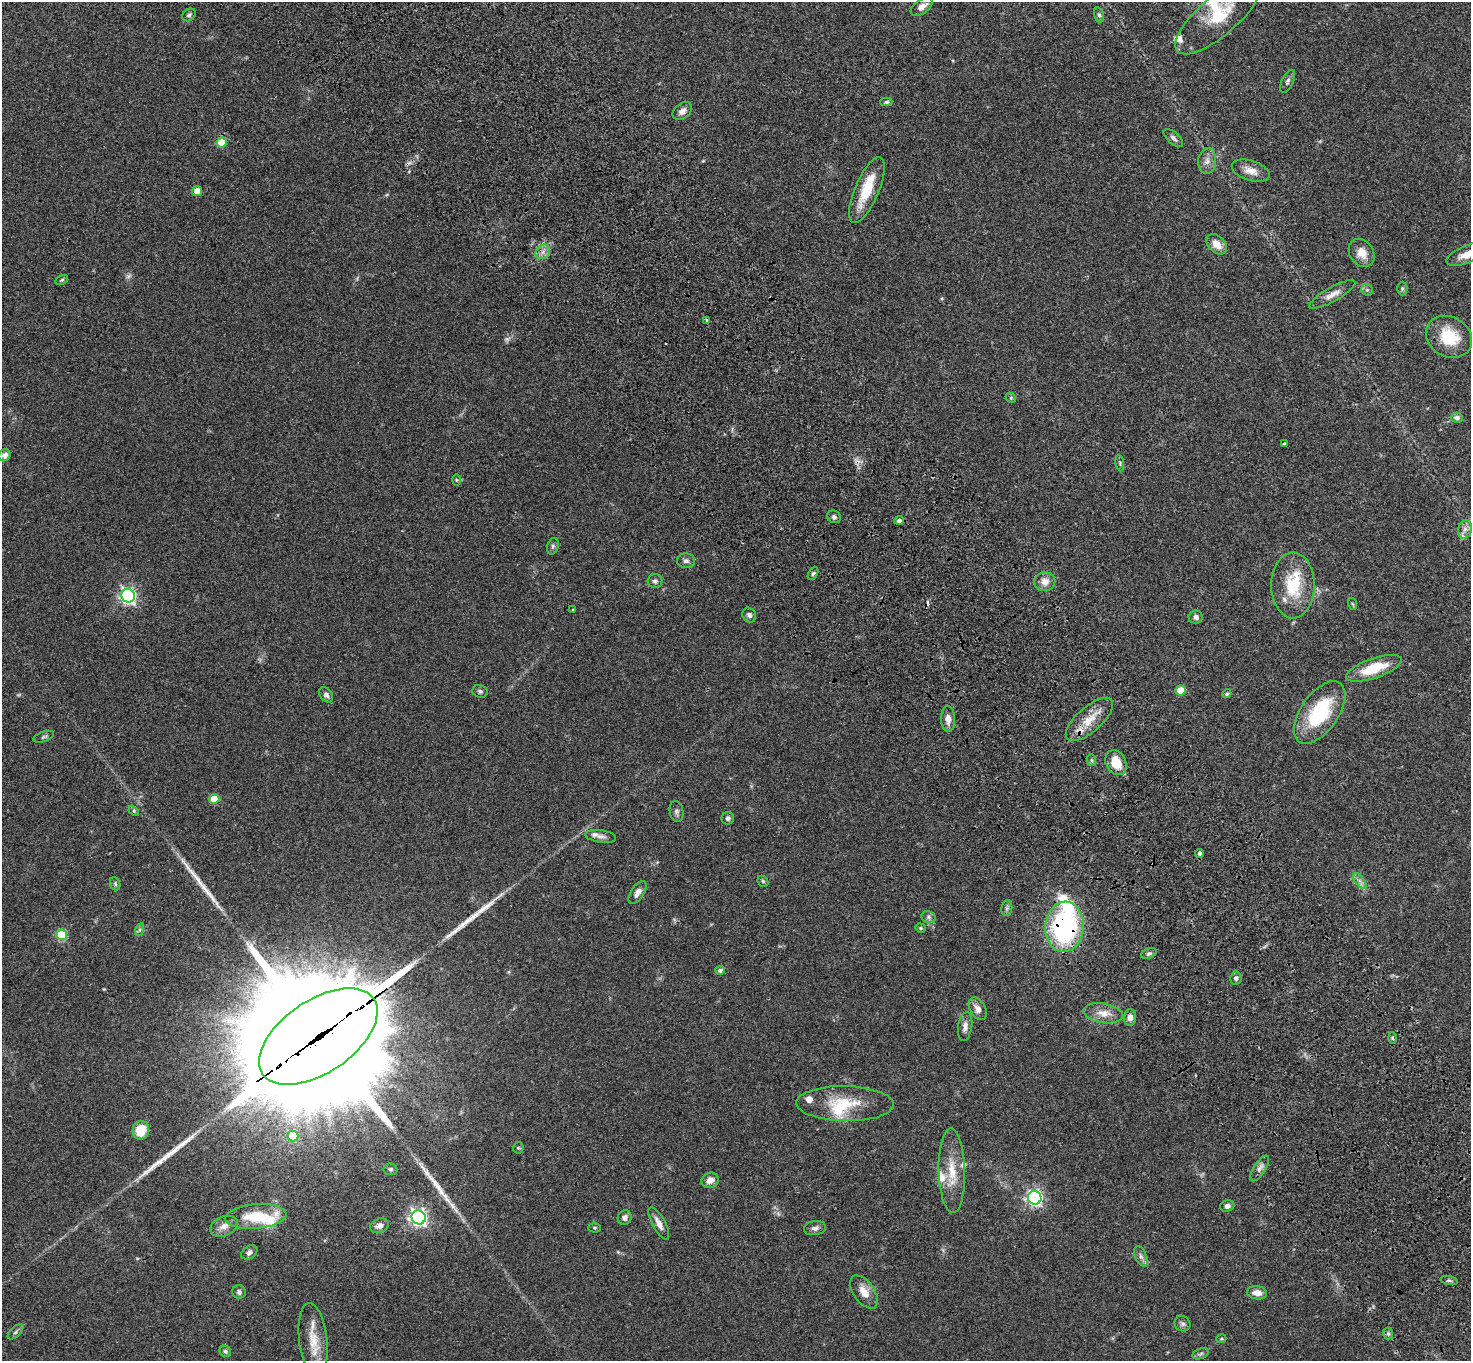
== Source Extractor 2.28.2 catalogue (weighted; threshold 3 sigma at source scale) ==
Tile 6 of 4 x 4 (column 2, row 2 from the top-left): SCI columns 1572-3040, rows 2958-4316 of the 6087 x 6054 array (HDU 1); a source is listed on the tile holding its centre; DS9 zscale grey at full resolution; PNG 1473 x 1363 px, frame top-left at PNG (2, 2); each listed source drawn as its Kron ellipse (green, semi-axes under 4 px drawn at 4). Shown black and unused: <1% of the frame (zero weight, under 3 of 4 exposures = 6% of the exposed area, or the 3 px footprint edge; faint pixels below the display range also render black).
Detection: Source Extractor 2.28.2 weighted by HDU 2 'WHT'; one run over the whole footprint, this tile lists its part. Background 0.0576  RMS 0.0056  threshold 0.0253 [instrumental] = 3 sigma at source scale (4.5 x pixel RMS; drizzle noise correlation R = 1.50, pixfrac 1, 0.05/0.05 arcsec/px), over >= 5 px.
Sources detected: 133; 2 too faint to see at this stretch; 3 cosmic-ray / hot-pixel residue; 4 long thin detections or spike segments (spike, bleed or trail) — neither listed nor drawn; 14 inside a brighter listed object's ellipse — not listed separately; the other 110 listed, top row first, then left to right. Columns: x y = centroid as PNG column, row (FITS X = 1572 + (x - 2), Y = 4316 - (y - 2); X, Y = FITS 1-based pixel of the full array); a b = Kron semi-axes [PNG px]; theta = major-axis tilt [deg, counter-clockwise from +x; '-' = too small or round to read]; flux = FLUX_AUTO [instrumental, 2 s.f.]
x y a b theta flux
921 7 12 7 35 3.9
189 15 7 5 36 1.1
1099 15 8 5 -74 1.1
1218 16 54 19 41 30
1287 81 12 5 64 1.6
886 102 6 4 0 1
682 111 11 7 36 3
1173 138 12 6 -41 1.8
222 143 5 5 - 15
1207 161 13 9 84 3.5
1251 171 19 10 -17 5.4
867 190 35 12 67 17
197 191 5 5 - 6.6
1217 244 12 8 -45 6.2
543 252 8 6 45 2.4
1362 253 15 12 -55 6.2
1466 254 21 9 23 6.5
62 280 7 4 27 0.83
1402 288 7 5 89 1
1367 290 6 5 - 0.97
1332 294 26 7 29 4.7
707 320 4 3 - 0.84
1449 337 24 19 -31 19
1011 398 6 4 -47 0.67
1457 418 6 5 - 1.8
1284 444 4 3 - 1.7
4 455 6 5 - 2.7
1120 463 8 4 -83 0.89
456 480 6 4 -89 0.59
834 517 7 6 - 1.5
899 520 4 4 - 1.7
1465 529 9 7 74 2.5
553 546 8 5 72 1.3
686 561 9 7 -1 1.8
813 573 7 4 62 0.9
655 581 7 7 - 1.7
1045 582 10 9 - 4.3
1293 585 33 21 -90 24
128 596 7 6 - 170
1353 604 6 4 -70 0.65
573 610 4 3 - 0.44
749 615 8 6 -56 1.5
1196 617 7 6 - 2
1374 668 29 10 19 17
480 691 8 6 -16 1.3
1181 691 5 5 - 10
1227 694 5 4 - 1.1
326 695 8 6 -55 2
1320 712 36 18 55 39
948 719 13 7 -86 3.8
1089 719 29 12 41 11
44 737 10 5 19 1.2
1091 760 6 4 -71 0.82
1116 763 13 10 -63 10
214 799 5 5 - 12
134 811 6 4 -46 0.63
676 811 10 7 -80 1.6
728 818 6 6 - 1.5
601 836 15 6 -8 2.5
1199 853 4 4 - 1.2
763 881 6 5 - 0.8
1360 881 9 4 -52 1.9
115 884 7 5 -70 0.95
638 892 13 6 57 3.1
1007 908 8 5 83 1.3
929 917 7 6 - 1.4
1064 927 25 19 86 93
920 928 5 4 - 0.69
139 930 6 4 70 1
62 935 5 5 - 28
1149 954 8 5 23 1.4
720 970 5 4 - 1.5
1236 978 6 5 - 1.5
978 1009 12 7 -61 3.5
1103 1013 20 10 -9 6.6
1130 1017 8 6 84 3
965 1026 14 7 81 2.9
318 1037 67 36 34 32000
1392 1038 6 4 -87 0.7
845 1104 49 17 -1 22
141 1130 9 8 - 12
293 1136 5 5 - 15
518 1148 5 5 - 0.81
1260 1168 15 6 57 2.5
390 1169 7 6 - 1.2
952 1171 42 13 -88 15
710 1180 9 7 25 4.2
1035 1198 7 6 - 160
1227 1206 7 5 19 2
256 1216 31 12 5 22
419 1217 7 7 - 200
625 1218 7 7 - 2.2
659 1223 18 6 -61 4
224 1226 14 9 23 4.3
379 1226 9 7 21 3.2
594 1228 6 5 - 0.78
815 1228 11 7 9 2.2
249 1253 9 6 32 2
1141 1256 11 5 -65 2.1
1449 1281 9 3 -11 0.99
239 1292 7 6 - 1.6
864 1292 19 10 -55 6.6
1257 1293 10 6 -9 4.4
1182 1324 8 7 - 1.7
16 1332 9 5 44 1.3
1388 1333 6 5 - 1
1221 1339 5 3 - 0.5
313 1340 37 14 -83 13
225 1351 6 5 - 1.1
1201 1354 8 5 20 1.3
Overlapping masked pixels (flux is a lower limit): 2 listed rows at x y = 1064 927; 318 1037
Isophote crosses this tile's border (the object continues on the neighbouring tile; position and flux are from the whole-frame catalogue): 2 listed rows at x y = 1218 16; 1466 254